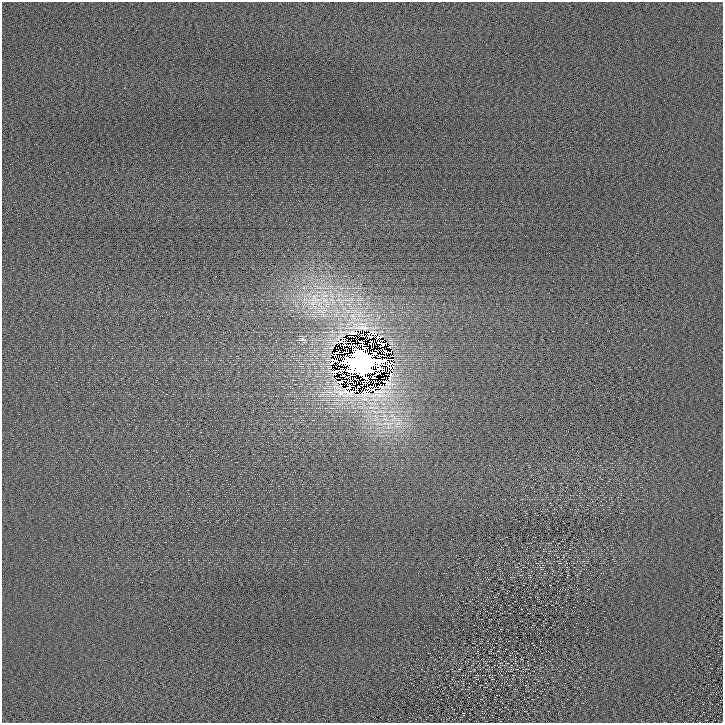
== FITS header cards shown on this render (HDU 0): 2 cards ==
NAXIS1  =                  721 /
NAXIS2  =                  721 /

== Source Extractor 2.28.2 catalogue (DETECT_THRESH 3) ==
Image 721 x 721 px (HDU 0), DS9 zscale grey, 1 PNG px = 1 image px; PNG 725 x 725 px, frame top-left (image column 1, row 721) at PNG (2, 2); no overlay
Background 1.72e-05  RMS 1.8e-04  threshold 5.54e-04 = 3 sigma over >= 5 px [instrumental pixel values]
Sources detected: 24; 3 with non-positive FLUX_AUTO (blend fragments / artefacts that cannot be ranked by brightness) are not listed; the other 21 listed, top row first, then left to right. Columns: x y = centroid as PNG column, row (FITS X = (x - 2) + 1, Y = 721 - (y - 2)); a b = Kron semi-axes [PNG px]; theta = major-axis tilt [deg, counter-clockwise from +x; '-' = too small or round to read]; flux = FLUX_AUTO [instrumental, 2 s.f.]
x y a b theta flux
314 300 35 27 -51 0.91
353 316 14 7 -45 0.14
362 328 20 7 0 0.055
355 333 15 4 -6 0.27
372 333 7 4 -12 0.11
352 336 2 2 - 0.034
370 336 7 5 -23 0.004
302 339 14 6 0 0.067
371 341 5 2 - 0.018
351 342 5 2 - 0.058
344 345 7 2 0 0.026
383 345 7 2 30 0.049
390 346 3 2 - 0.023
346 352 5 2 - 0.037
362 363 24 18 7 77
333 375 3 2 - 0.0077
335 379 4 2 - 0.029
357 379 5 2 - 0.058
371 389 23 7 17 0.44
392 416 8 4 -18 0.042
474 677 3 2 - 0.0069
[3 non-positive-flux detections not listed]